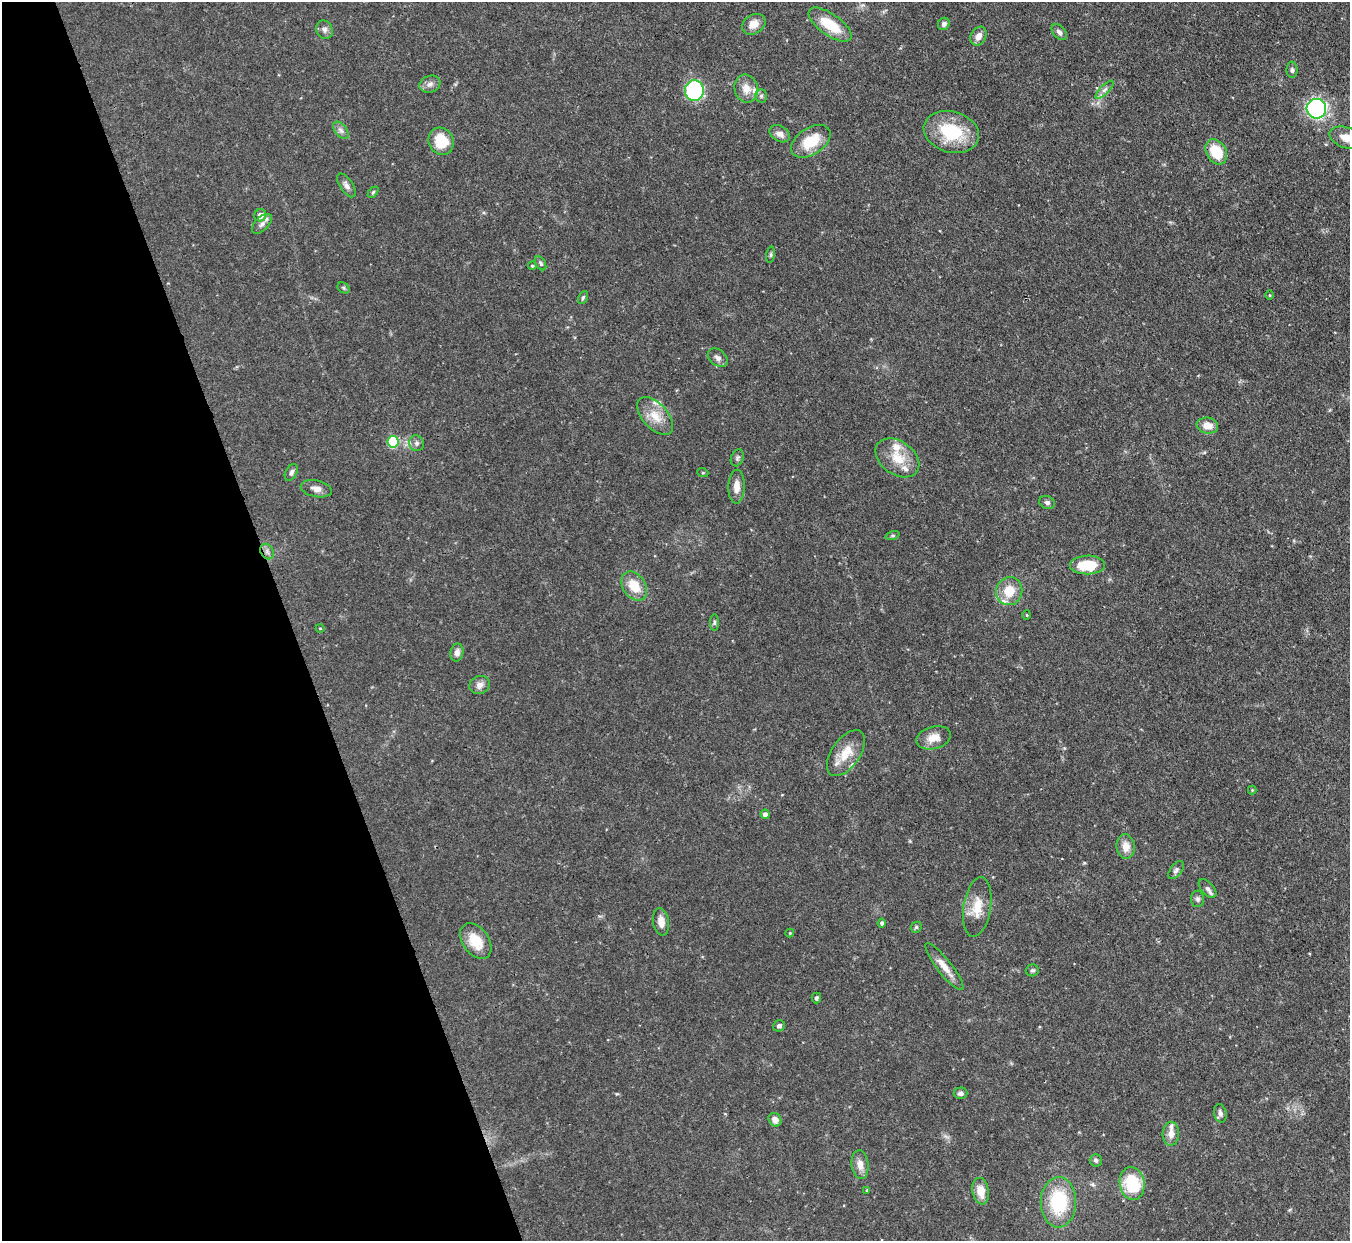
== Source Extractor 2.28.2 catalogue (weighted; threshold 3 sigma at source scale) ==
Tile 5 of 4 x 4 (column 1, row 2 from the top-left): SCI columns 2-1349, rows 2624-3862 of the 5393 x 5373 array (HDU 1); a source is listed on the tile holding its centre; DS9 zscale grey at full resolution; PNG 1352 x 1243 px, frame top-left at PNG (2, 2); each listed source drawn as its Kron ellipse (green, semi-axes under 4 px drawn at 4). Shown black and unused: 21% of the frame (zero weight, under 3 of 4 exposures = <1% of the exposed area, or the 3 px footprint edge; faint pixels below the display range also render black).
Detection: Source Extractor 2.28.2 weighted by HDU 2 'WHT'; one run over the whole footprint, this tile lists its part. Background 0.0909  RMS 0.0046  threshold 0.0206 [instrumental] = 3 sigma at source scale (4.5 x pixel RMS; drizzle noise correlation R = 1.50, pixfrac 1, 0.05/0.05 arcsec/px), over >= 5 px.
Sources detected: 86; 6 inside a brighter listed object's ellipse — not listed separately; the other 80 listed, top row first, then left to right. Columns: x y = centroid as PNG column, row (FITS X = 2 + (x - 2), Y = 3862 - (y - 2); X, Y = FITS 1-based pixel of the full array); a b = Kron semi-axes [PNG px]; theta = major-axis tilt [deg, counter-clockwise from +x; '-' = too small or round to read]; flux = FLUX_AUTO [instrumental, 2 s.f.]
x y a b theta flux
754 24 12 9 32 4.7
944 24 6 5 - 1.4
830 25 25 10 -35 14
324 30 9 8 - 1.8
1059 32 9 6 -48 1.5
978 36 10 7 58 3.4
1292 70 8 5 -89 1
430 84 11 8 19 2.2
746 88 14 11 -78 4.7
694 90 10 9 - 49
1105 90 12 4 45 1.6
761 96 6 5 - 0.97
1316 109 10 9 - 100
341 130 10 5 -51 1.7
951 132 28 20 -16 23
780 134 11 7 -31 2.8
1346 138 17 10 -17 5.9
441 141 14 12 -63 12
811 141 22 13 34 13
1216 152 13 9 -59 13
346 185 14 6 -56 1.9
373 192 6 4 45 0.69
260 215 6 6 - 3.1
262 224 12 6 45 2.1
771 255 8 4 82 0.84
541 263 7 5 -60 0.93
532 266 4 4 - 0.61
344 288 6 5 - 0.74
1269 295 4 3 - 0.41
583 297 7 4 63 0.7
718 358 11 7 -40 2
655 416 23 12 -48 7.8
1207 426 11 8 -8 4.7
393 442 6 5 - 26
417 443 8 7 - 1.5
737 458 9 6 69 1.1
897 458 24 16 -35 10
291 472 9 5 61 1.4
703 473 5 3 - 0.43
736 487 17 8 88 3.7
316 489 16 8 -12 2.9
1047 502 8 6 -23 1.3
892 536 7 3 18 0.61
267 551 8 6 -56 1.7
1087 565 17 9 1 14
634 586 16 11 -56 9.8
1009 591 14 13 - 8.8
1027 615 5 3 - 0.41
714 622 8 4 -90 0.81
320 628 4 3 - 0.34
457 652 9 6 78 2.3
479 685 10 9 - 2.7
933 738 18 11 15 5.2
846 753 26 14 55 10
1252 790 4 4 - 0.42
765 814 5 4 - 1.8
1126 846 12 9 -83 4.5
1176 870 10 5 53 1.4
1207 888 11 6 -49 1.8
1198 899 8 6 -88 1.2
977 907 30 13 81 9.1
661 922 14 8 -81 3.6
882 923 4 4 - 1.2
916 927 6 5 - 0.67
790 933 4 4 - 0.46
476 941 20 13 -54 9.7
944 967 29 7 -52 5.7
1032 970 6 6 - 0.98
816 998 5 4 - 1.1
779 1026 6 5 - 1.1
960 1093 7 6 - 1.5
1220 1113 9 6 -79 1.5
775 1120 7 6 - 2.8
1171 1134 12 8 87 3.4
1096 1160 6 6 - 0.95
860 1164 15 8 -84 4
1132 1183 16 12 -81 20
867 1190 3 3 - 0.4
981 1191 13 8 -79 6.7
1058 1202 25 17 89 27
Isophote crosses this tile's border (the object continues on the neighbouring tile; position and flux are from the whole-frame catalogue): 1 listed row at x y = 1346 138